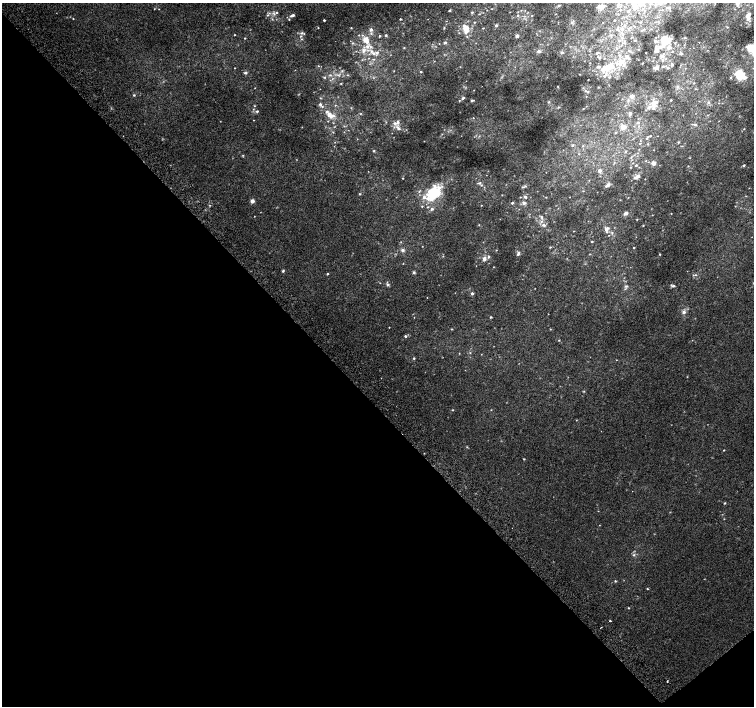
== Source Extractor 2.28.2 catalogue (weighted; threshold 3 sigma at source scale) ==
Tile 14 of 4 x 4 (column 2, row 4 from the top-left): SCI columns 1543-3046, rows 240-1646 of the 6087 x 6041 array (HDU 1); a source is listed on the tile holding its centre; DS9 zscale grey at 2 x 2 block average (1 PNG px = mean of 2 x 2 image px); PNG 756 x 708 px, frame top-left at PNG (2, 3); no overlay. Shown black and unused: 44% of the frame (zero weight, under 2 of 3 exposures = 2% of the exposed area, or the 3 px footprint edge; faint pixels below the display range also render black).
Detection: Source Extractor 2.28.2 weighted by HDU 2 'WHT'; one run over the whole footprint, this tile lists its part. Background 0.0108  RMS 0.006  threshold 0.0271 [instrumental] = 3 sigma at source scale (4.5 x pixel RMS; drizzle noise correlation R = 1.50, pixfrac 1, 0.0396/0.0396 arcsec/px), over >= 5 px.
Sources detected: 261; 1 too faint to see at this stretch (2 x 2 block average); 1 inside a brighter object's white glare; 1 cosmic-ray / hot-pixel residue — not listed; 2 coinciding with a brighter row at this scale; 34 inside a brighter listed object's ellipse — not listed separately; the other 222 listed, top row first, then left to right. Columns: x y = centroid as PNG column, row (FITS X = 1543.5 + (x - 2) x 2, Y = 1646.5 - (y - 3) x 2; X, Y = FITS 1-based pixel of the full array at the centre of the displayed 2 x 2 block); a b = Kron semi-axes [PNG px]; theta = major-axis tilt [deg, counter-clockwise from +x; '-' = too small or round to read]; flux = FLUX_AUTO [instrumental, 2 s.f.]
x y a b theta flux
640 3 11 6 -84 14
618 4 8 4 77 4.5
650 4 4 3 - 2.5
737 5 4 3 - 2
558 6 3 3 - 2.4
634 6 12 6 -72 10
601 7 7 7 - 8.4
668 8 5 3 - 2.1
154 9 3 2 - 0.65
492 9 2 2 - 0.46
521 10 3 2 - 0.55
620 10 4 3 - 1.5
449 11 3 2 - 1.3
628 11 5 3 - 2.2
472 12 3 3 - 1.8
274 14 6 3 -45 2.9
479 14 3 2 - 0.72
268 15 3 3 - 1.6
293 15 4 2 - 4.1
518 15 3 3 - 1.3
532 16 2 2 - 0.61
748 17 8 5 -73 7.3
73 19 2 2 - 0.76
289 19 3 2 - 0.95
400 19 2 2 - 0.96
324 20 2 2 - 2.1
615 20 3 2 - 0.93
474 22 2 2 - 0.95
572 22 8 3 51 2.8
496 25 3 3 - 1.9
634 26 3 2 - 0.83
630 27 3 2 - 0.94
727 27 3 2 - 0.76
318 28 2 2 - 0.74
351 28 3 2 - 0.98
444 28 3 2 - 0.86
465 28 8 6 -58 15
483 28 2 2 - 0.67
371 29 5 4 - 3.6
617 29 6 4 86 3.8
644 29 4 2 - 0.87
302 33 5 3 - 2.6
235 35 2 2 - 0.85
359 35 3 2 - 0.71
386 35 3 3 - 1.7
379 36 3 2 - 1.6
517 36 3 3 - 3.1
245 38 2 2 - 0.91
622 38 4 4 - 3.2
631 38 3 2 - 0.57
685 38 3 2 - 1.1
302 39 4 3 - 1.3
366 40 9 6 -58 13
635 40 3 2 - 0.87
655 41 4 3 - 2
667 41 10 6 27 20
445 42 4 3 - 2.1
352 43 3 3 - 1.2
669 47 3 3 - 9.2
404 48 3 2 - 0.85
751 48 8 7 - 23
639 49 3 2 - 0.74
657 49 12 4 -41 4.5
363 50 7 4 -10 4.9
539 51 5 4 - 3.5
672 51 3 2 - 0.96
562 52 4 3 - 2.6
373 53 5 4 - 4.5
597 53 5 2 - 1.6
681 54 5 3 - 1.8
619 55 4 4 - 2.4
663 55 7 5 56 6.3
600 57 5 3 - 1.8
627 57 6 5 - 5.7
604 58 2 2 - 0.87
374 59 4 3 - 1.4
434 61 2 2 - 0.75
590 63 2 2 - 0.55
620 64 5 5 - 5.9
642 64 2 2 - 0.65
672 64 4 3 - 3.8
318 66 3 2 - 0.8
663 66 3 3 - 1.6
460 67 2 2 - 0.47
598 67 4 3 - 2.5
235 68 2 2 - 0.62
608 68 17 7 45 24
656 68 5 5 - 4
668 68 4 3 - 2.7
753 68 2 2 - 0.62
342 71 3 2 - 1
421 72 2 2 - 1.2
245 73 5 3 - 2.4
580 74 2 2 - 0.6
330 75 3 3 - 1.5
338 75 4 2 - 1.5
347 75 4 2 - 0.73
740 75 8 7 - 37
324 77 4 3 - 1.2
609 77 3 3 - 1.4
731 78 3 2 - 1.5
694 83 3 2 - 0.81
341 84 2 2 - 0.79
677 87 5 4 - 2.4
255 88 2 2 - 0.48
585 91 3 3 - 1.4
134 95 3 3 - 1.4
631 96 5 4 - 5.3
463 98 4 3 - 2.5
472 100 4 2 - 1.6
671 100 2 2 - 1.1
548 102 3 2 - 0.98
708 102 4 4 - 2.4
654 103 13 6 65 13
320 104 3 3 - 2.7
335 105 3 2 - 0.81
254 106 3 2 - 0.87
558 107 3 2 - 1
257 111 3 3 - 2.3
630 113 4 4 - 2.9
329 114 14 6 -18 11
360 114 3 2 - 0.72
473 118 3 2 - 0.67
254 120 2 2 - 0.48
719 121 3 2 - 0.52
397 122 6 4 59 4.1
638 122 4 3 - 1.8
695 124 4 3 - 2.4
623 127 6 5 - 7.9
398 128 8 4 -44 4.6
744 129 2 2 - 0.64
333 132 3 2 - 0.91
615 133 3 3 - 1.1
647 138 5 2 - 1.4
357 139 2 2 - 0.44
335 142 2 2 - 0.62
678 142 3 3 - 1.2
640 143 3 2 - 0.92
648 144 3 3 - 1.4
572 145 4 3 - 1.7
373 151 3 3 - 1.2
625 152 3 3 - 1.3
579 154 3 2 - 0.76
243 155 3 3 - 1
653 163 4 4 - 6
636 165 3 2 - 1.7
743 165 3 2 - 1.7
688 166 3 2 - 0.76
631 167 3 2 - 0.74
600 171 4 4 - 4.6
637 177 8 3 25 5.6
403 178 2 2 - 0.93
479 183 6 4 10 2.8
608 185 6 3 30 4.6
525 186 4 3 - 1.2
419 191 5 2 - 1.5
434 192 12 9 42 76
360 194 3 2 - 0.99
520 197 2 2 - 0.64
525 197 5 4 - 2.5
620 200 2 2 - 0.58
252 201 4 4 - 4.9
512 203 3 3 - 1.7
524 203 5 4 - 3.7
481 205 2 2 - 0.61
422 206 3 2 - 1.1
428 207 3 2 - 1.1
432 209 4 3 - 2.9
626 213 4 3 - 4.3
671 214 2 2 - 0.55
542 217 5 3 - 2.5
637 219 3 2 - 0.72
479 225 3 2 - 0.73
544 225 6 4 -24 3.7
643 225 3 2 - 0.72
606 229 6 5 - 5.6
612 233 4 3 - 1.7
609 235 2 2 - 0.48
592 242 2 2 - 1.1
550 247 3 2 - 0.91
634 248 2 2 - 1.1
403 250 5 4 - 3
496 250 3 2 - 0.57
519 253 5 4 - 2.5
660 254 2 2 - 0.76
488 256 4 3 - 2
484 259 6 4 -87 5.7
403 263 2 2 - 0.56
493 267 2 2 - 0.59
283 271 4 3 - 1.6
414 272 4 3 - 2
327 274 2 2 - 1.6
696 275 3 3 - 1.5
380 283 2 2 - 0.57
387 284 5 4 - 2.7
626 286 6 3 11 2.7
673 286 4 3 - 2.7
472 293 3 2 - 3.4
684 312 6 5 - 4.1
491 317 3 2 - 1.4
389 327 2 2 - 0.51
452 329 3 2 - 0.76
550 329 3 2 - 0.68
405 336 3 3 - 2.4
559 340 3 2 - 0.71
459 353 3 2 - 0.53
414 358 3 2 - 1.6
616 360 2 2 - 0.54
452 410 2 2 - 0.73
491 410 2 2 - 0.61
576 420 2 2 - 0.63
467 447 3 2 - 0.73
724 450 2 2 - 0.88
524 459 3 2 - 0.81
725 503 3 3 - 1.1
599 525 2 2 - 0.47
634 555 4 3 - 2
615 581 3 3 - 1.1
647 589 3 2 - 0.88
628 608 2 2 - 0.91
610 621 2 2 - 3.3
667 681 2 2 - 1.9
Isophote crosses this tile's border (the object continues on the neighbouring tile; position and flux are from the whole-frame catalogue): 5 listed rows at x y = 640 3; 618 4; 650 4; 751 48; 753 68
Diffuse or blended objects may show on this block-average render without a row.